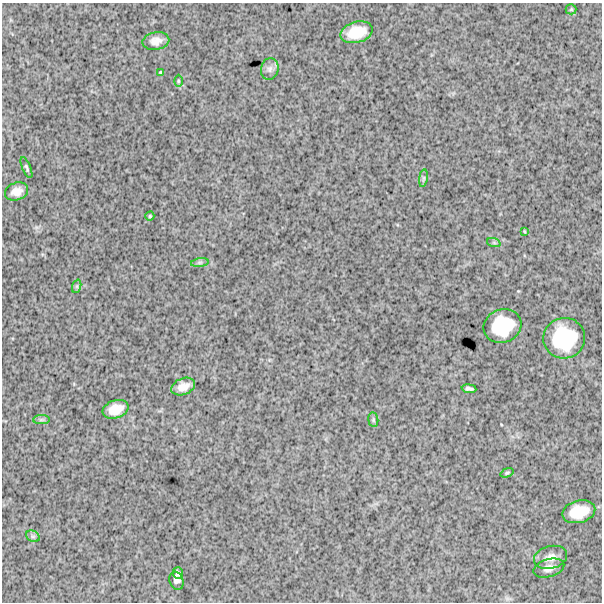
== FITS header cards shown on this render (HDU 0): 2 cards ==
NAXIS1  =                  600
NAXIS2  =                  600

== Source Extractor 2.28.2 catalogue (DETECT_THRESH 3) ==
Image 600 x 600 px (HDU 0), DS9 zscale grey, 1 PNG px = 1 image px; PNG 604 x 604 px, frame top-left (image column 1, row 600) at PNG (2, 3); each listed source drawn as its Kron ellipse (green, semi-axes under 4 px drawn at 4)
Background 1660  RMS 240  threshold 719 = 3 sigma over >= 5 px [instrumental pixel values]
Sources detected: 28; all 28 listed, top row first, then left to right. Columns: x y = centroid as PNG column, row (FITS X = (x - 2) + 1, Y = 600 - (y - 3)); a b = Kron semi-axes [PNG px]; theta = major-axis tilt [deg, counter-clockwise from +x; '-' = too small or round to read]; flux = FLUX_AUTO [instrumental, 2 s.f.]
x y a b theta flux
571 9 5 5 - 19000
357 32 16 10 15 360000
156 41 13 9 11 120000
270 69 11 8 74 82000
160 72 3 3 - 18000
178 81 6 4 -90 22000
26 168 11 4 -68 31000
423 178 9 4 81 36000
17 191 12 8 17 140000
150 216 4 4 - 19000
524 231 4 2 - 14000
494 243 7 4 -19 26000
200 263 9 4 9 36000
77 286 7 4 72 30000
502 326 19 16 21 680000
564 338 21 20 - 960000
183 387 12 8 22 150000
469 389 7 3 -7 40000
115 409 13 9 19 240000
41 420 8 4 0 36000
373 420 7 5 -83 27000
507 473 7 4 21 22000
579 512 17 11 15 380000
33 536 7 5 -29 37000
551 557 17 11 14 140000
549 568 16 9 16 120000
178 573 6 5 - 39000
176 581 9 6 -69 63000